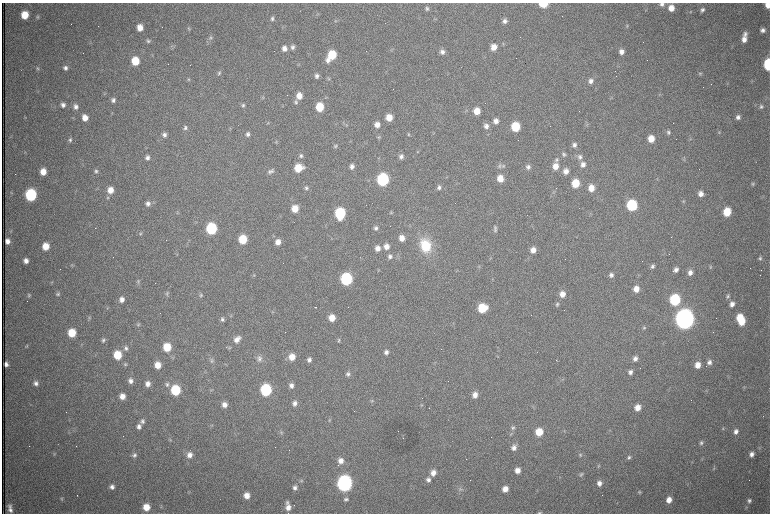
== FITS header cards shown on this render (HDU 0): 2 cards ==
NAXIS1  =                 1536 /fastest changing axis
NAXIS2  =                 1023 /next to fastest changing axis

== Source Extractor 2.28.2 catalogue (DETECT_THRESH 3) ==
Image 1536 x 1023 px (HDU 0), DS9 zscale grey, zoomed out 1/2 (1 PNG px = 2 x 2 image px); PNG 772 x 516 px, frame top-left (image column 1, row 1022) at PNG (2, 3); no overlay
Background 979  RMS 15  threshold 45.2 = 3 sigma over >= 5 px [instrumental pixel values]
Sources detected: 327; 71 cannot appear on this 1/2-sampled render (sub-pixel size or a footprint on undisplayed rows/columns) and are not listed; the other 256 listed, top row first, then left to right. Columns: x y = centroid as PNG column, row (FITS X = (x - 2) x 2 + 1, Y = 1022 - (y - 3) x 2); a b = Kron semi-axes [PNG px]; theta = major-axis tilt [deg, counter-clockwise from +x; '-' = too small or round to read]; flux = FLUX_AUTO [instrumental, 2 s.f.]
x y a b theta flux
543 4 6 4 2 1.2e+05
662 4 5 5 - 9.9e+03
768 5 5 4 - 2.4e+04
427 8 5 5 - 7.0e+03
671 8 6 5 - 3.4e+04
702 10 6 5 - 9.1e+03
690 12 4 3 - 1.9e+03
317 14 4 3 - 2.7e+03
25 15 6 6 - 6.8e+04
37 17 5 5 - 5.1e+03
272 18 6 5 - 7.5e+03
335 21 4 4 - 3.1e+03
505 21 6 5 - 1.2e+04
627 26 6 4 57 4.1e+03
140 27 6 5 - 3.3e+04
189 28 6 4 -73 4.7e+03
763 30 5 5 - 1.2e+04
745 34 7 6 - 1.2e+04
211 38 7 5 73 8.0e+03
744 39 8 6 88 2.4e+04
148 41 5 5 - 5.9e+03
503 44 5 4 - 4.2e+03
292 47 6 5 - 9.4e+03
494 47 7 6 - 3.1e+04
172 48 3 2 - 2.3e+03
284 48 6 6 - 1.9e+04
442 52 6 5 - 1.4e+04
621 52 6 5 - 1.9e+04
332 55 6 6 - 1.2e+05
328 60 6 6 - 1.5e+04
135 61 6 6 - 9.1e+04
768 64 7 4 -87 2.4e+05
190 65 2 1 - 9.9e+04
65 68 6 5 - 1.0e+04
37 69 5 5 - 5.3e+03
219 73 6 4 75 5.6e+03
700 73 5 5 - 5.1e+03
317 76 6 4 -86 9.8e+03
188 79 5 4 - 4.4e+03
329 79 5 4 - 3.9e+03
591 81 7 6 - 1.5e+04
727 83 4 3 - 2.4e+03
299 96 6 6 - 3.4e+04
612 97 5 3 - 2.8e+03
263 98 5 4 - 3.2e+03
113 100 6 5 - 1.0e+04
296 102 5 5 - 6.1e+03
63 105 6 5 - 1.3e+04
243 105 5 5 - 7.0e+03
761 106 6 5 - 7.3e+03
76 107 6 5 - 1.2e+04
320 107 6 6 - 9.6e+04
477 111 6 6 - 4.3e+04
579 111 2 1 - 1.4e+03
389 117 6 5 - 4.4e+04
738 117 5 5 - 1.2e+04
85 118 6 5 - 3.1e+04
496 121 6 6 - 1.8e+04
268 122 4 3 - 3.0e+03
587 124 6 3 -76 3.5e+03
347 125 4 2 - 2.1e+03
377 125 6 6 - 2.4e+04
486 126 7 6 - 1.7e+04
515 127 6 6 - 1.4e+05
185 128 6 5 - 7.8e+03
668 132 5 5 - 7.0e+03
719 132 5 3 - 3.5e+03
248 134 5 5 - 1.0e+04
408 134 6 4 -90 4.3e+03
164 135 6 5 - 1.2e+04
379 138 6 3 -45 3.9e+03
691 138 4 3 - 2.9e+03
651 139 6 5 - 4.4e+04
70 140 6 5 - 7.6e+03
574 145 6 5 - 1.1e+04
335 146 5 5 - 5.6e+03
418 152 4 3 - 3.0e+03
564 154 5 5 - 6.5e+03
301 156 5 5 - 8.1e+03
401 156 6 5 - 1.1e+04
580 157 8 6 -24 1.2e+04
147 158 6 5 - 1.2e+04
683 159 5 2 - 2.6e+03
557 160 7 4 62 7.3e+03
583 165 7 6 - 1.6e+04
352 166 6 5 - 1.3e+04
499 166 6 5 - 7.4e+03
503 166 6 5 - 6.5e+03
555 166 7 6 - 3.3e+04
528 167 6 5 - 9.8e+03
298 168 7 6 - 7.3e+04
96 171 5 5 - 7.2e+03
272 171 7 6 - 8.2e+03
566 171 6 6 - 2.0e+04
43 172 6 5 - 3.7e+04
269 172 6 6 - 7.7e+03
500 178 6 5 - 4.3e+04
657 179 4 3 - 2.9e+03
383 180 7 6 - 4.9e+05
575 183 6 5 - 8.6e+04
753 184 5 5 - 4.8e+03
439 187 6 5 - 1.0e+04
306 188 6 5 - 7.2e+03
591 188 6 5 - 3.6e+04
110 190 7 6 - 3.6e+04
701 194 6 6 - 2.1e+04
31 195 7 6 - 3.8e+05
108 197 6 4 51 5.6e+03
684 201 5 4 - 4.5e+03
148 204 7 6 - 1.5e+04
632 205 7 6 - 2.7e+05
295 209 6 6 - 4.9e+04
727 212 6 6 - 8.6e+04
177 213 4 3 - 2.8e+03
340 213 7 6 - 2.8e+05
391 213 5 4 - 3.7e+03
376 228 6 5 - 9.1e+03
495 228 7 5 65 6.9e+03
211 229 7 6 - 3.0e+05
495 230 6 4 51 5.2e+03
140 233 6 5 - 6.0e+03
671 237 2 1 - 2.5e+03
402 238 6 5 - 2.5e+04
243 239 6 6 - 1.1e+05
7 241 5 4 - 1.7e+04
278 242 6 5 - 2.4e+04
425 245 15 11 -77 1.2e+05
46 246 6 5 - 5.1e+04
386 246 7 6 - 2.3e+04
377 248 6 6 - 2.1e+04
533 250 6 6 - 2.4e+04
390 257 6 5 - 1.1e+04
760 258 6 5 - 7.0e+03
26 261 5 5 - 1.7e+04
72 265 6 4 -40 3.9e+03
652 266 5 5 - 7.5e+03
479 267 5 3 - 2.9e+03
710 267 6 4 63 4.1e+03
378 270 4 2 - 2.1e+03
676 270 5 5 - 1.3e+04
690 272 6 5 - 1.7e+04
254 275 5 4 - 4.0e+03
611 275 6 5 - 1.0e+04
346 279 7 6 - 4.5e+05
51 282 4 4 - 3.2e+03
138 282 6 4 -83 5.1e+03
636 289 6 5 - 3.0e+04
167 293 8 4 -81 6.1e+03
58 294 6 5 - 6.2e+03
562 294 6 6 - 2.6e+04
29 295 5 4 - 4.7e+03
201 295 5 5 - 5.3e+03
728 296 6 4 72 6.0e+03
122 299 5 5 - 1.7e+04
675 300 7 6 - 2.8e+05
557 304 6 4 58 6.1e+03
732 304 6 5 - 1.7e+04
315 307 2 2 - 9.0e+03
107 308 4 3 - 3.1e+03
482 308 7 6 - 1.2e+05
273 312 4 4 - 2.8e+03
231 316 4 3 - 2.9e+03
89 318 5 4 - 4.0e+03
332 318 6 5 - 3.8e+04
740 318 7 6 - 7.9e+04
222 319 6 5 - 8.0e+03
684 319 8 7 - 4.5e+06
742 322 6 5 - 5.0e+04
138 324 5 5 - 5.0e+03
644 327 5 4 - 4.5e+03
72 333 6 6 - 8.6e+04
237 339 10 6 42 2.4e+04
103 340 5 4 - 6.2e+03
338 340 6 4 88 5.3e+03
27 346 4 3 - 3.0e+03
167 347 6 6 - 9.5e+04
126 348 6 5 - 9.5e+03
229 348 5 4 - 4.2e+03
386 352 6 5 - 1.2e+04
117 355 6 6 - 9.7e+04
292 357 7 6 - 4.0e+04
259 358 8 7 - 1.3e+04
635 358 5 4 - 1.3e+04
212 360 7 6 - 8.2e+03
309 360 5 5 - 1.1e+04
556 360 2 1 - 2.3e+03
709 362 6 5 - 1.3e+04
435 363 4 2 - 2.2e+03
6 364 4 4 - 1.2e+04
125 364 5 4 - 4.8e+03
158 365 6 5 - 3.9e+04
698 365 6 5 - 3.1e+04
630 372 6 5 - 1.1e+04
348 374 6 5 - 8.2e+03
131 381 6 5 - 1.4e+04
36 383 6 5 - 1.3e+04
148 384 6 5 - 1.9e+04
167 384 6 6 - 8.9e+03
291 385 5 5 - 1.4e+04
744 388 5 3 - 2.9e+03
175 390 6 6 - 2.0e+05
211 390 5 4 - 3.4e+03
266 390 7 6 - 3.7e+05
475 395 6 5 - 2.3e+04
122 396 6 5 - 2.7e+04
372 401 5 4 - 3.7e+03
295 403 6 5 - 1.3e+04
224 405 6 6 - 2.0e+04
421 405 5 3 - 3.0e+03
429 408 2 1 - 1.1e+03
637 408 6 6 - 3.1e+04
329 420 5 3 - 3.2e+03
142 421 7 6 - 1.1e+04
211 425 4 3 - 3.0e+03
139 426 6 6 - 1.5e+04
513 428 6 5 - 6.5e+03
723 428 5 4 - 3.8e+03
736 431 6 5 - 1.4e+04
281 432 7 4 -31 6.0e+03
539 432 6 6 - 6.9e+04
511 434 5 3 - 3.4e+03
170 440 4 4 - 3.1e+03
701 443 6 5 - 7.8e+03
514 448 7 6 - 1.5e+04
54 454 4 3 - 2.9e+03
751 454 6 5 - 1.6e+04
134 455 6 5 - 8.8e+03
190 455 7 6 - 2.1e+04
580 455 5 4 - 4.0e+03
629 457 6 5 - 6.9e+03
341 461 6 6 - 2.1e+04
599 466 4 4 - 3.1e+03
714 468 5 4 - 3.6e+03
517 470 6 5 - 2.5e+04
433 473 7 6 - 2.5e+04
581 475 6 5 - 6.1e+03
428 480 7 6 - 1.5e+04
301 481 5 4 - 4.9e+03
344 483 7 7 - 1.6e+06
599 483 6 5 - 1.8e+04
112 487 6 5 - 1.3e+04
295 488 6 5 - 1.2e+04
460 489 7 5 34 8.7e+03
505 489 5 5 - 2.9e+04
640 492 4 4 - 3.9e+03
77 496 2 1 - 2.5e+03
247 496 6 5 - 3.0e+04
62 499 5 4 - 4.3e+03
346 499 6 5 - 8.3e+03
669 500 6 5 - 2.7e+04
749 501 6 5 - 8.4e+03
146 507 6 6 - 5.0e+04
288 507 9 5 -80 2.6e+04
746 507 5 3 - 3.8e+03
10 509 9 4 -76 1.7e+04
539 513 5 3 - 4.1e+03
At the frame edge (FLAGS 8, measured only in part): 5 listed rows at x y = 543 4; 662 4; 768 5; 768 64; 539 513
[71 sub-pixel or undisplayed-footprint detections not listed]